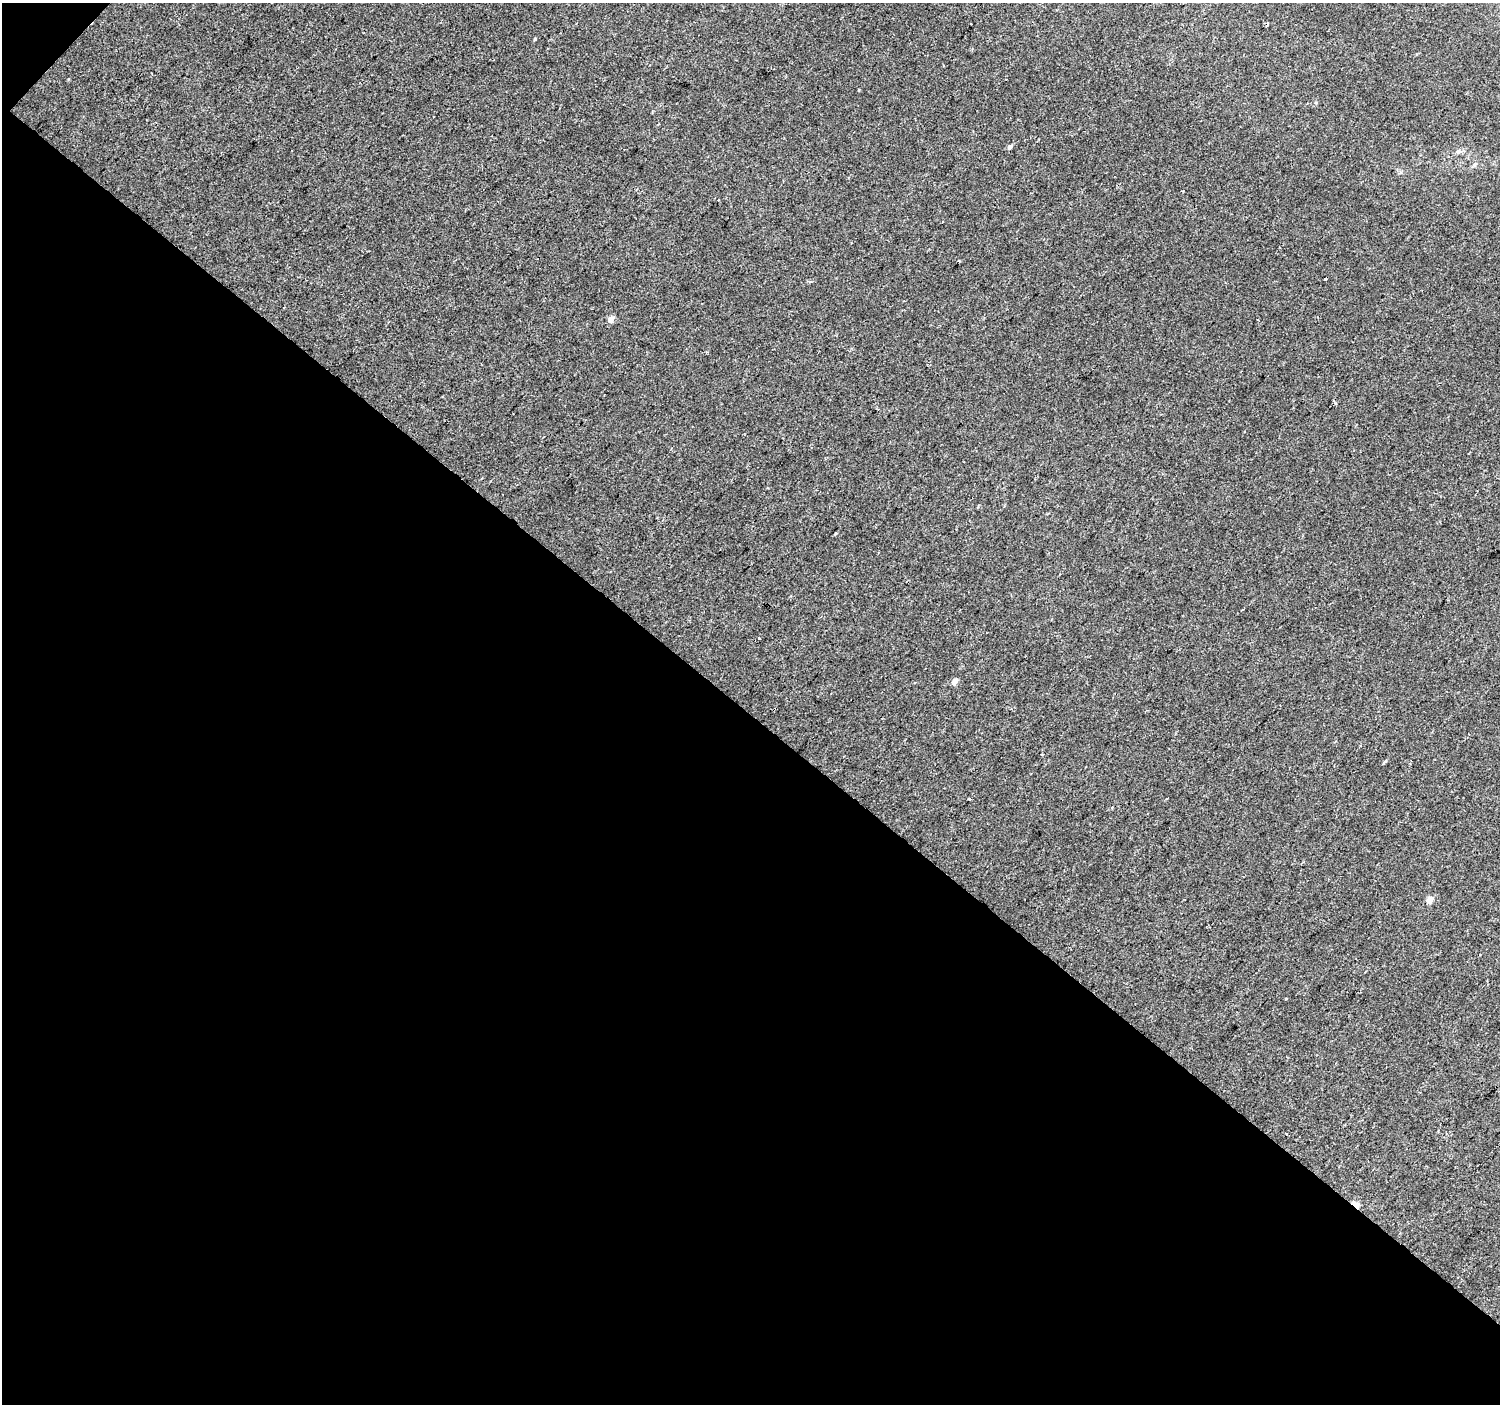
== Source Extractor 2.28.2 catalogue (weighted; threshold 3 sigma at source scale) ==
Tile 3 of 2 x 2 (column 1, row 2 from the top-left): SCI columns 1-1498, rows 109-1510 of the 2996 x 3002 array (HDU 1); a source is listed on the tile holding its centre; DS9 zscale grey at full resolution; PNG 1502 x 1406 px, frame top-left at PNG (2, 3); no overlay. Shown black and unused: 49% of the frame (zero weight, under 2 of 3 exposures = <1% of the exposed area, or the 3 px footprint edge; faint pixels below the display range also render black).
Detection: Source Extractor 2.28.2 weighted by HDU 2 'WHT'; one run over the whole footprint, this tile lists its part. Background 1.40e-04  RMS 0.0041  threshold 0.0182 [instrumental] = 3 sigma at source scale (4.5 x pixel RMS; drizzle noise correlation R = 1.50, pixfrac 1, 0.0396/0.0396 arcsec/px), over >= 5 px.
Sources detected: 17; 5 cosmic-ray / hot-pixel residue — not listed; the other 12 listed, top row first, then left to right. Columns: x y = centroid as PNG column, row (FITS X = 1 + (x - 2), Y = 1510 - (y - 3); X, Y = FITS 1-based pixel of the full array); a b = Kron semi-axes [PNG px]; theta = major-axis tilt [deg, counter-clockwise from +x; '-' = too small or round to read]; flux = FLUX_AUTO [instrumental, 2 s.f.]
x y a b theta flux
535 39 4 3 - 0.45
1010 147 5 4 - 1.4
1458 151 7 5 61 0.92
958 261 4 2 - 0.44
611 319 5 4 - 3.9
759 638 3 2 - 0.4
955 681 5 4 - 3.2
1360 746 3 3 - 0.49
969 799 3 3 - 1.7
1112 807 3 3 - 0.37
1430 899 5 4 - 5.1
1355 1205 9 4 -39 7.2
Overlapping masked pixels (flux is a lower limit): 1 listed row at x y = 1355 1205
Unlisted compact peaks at least as high as the median listed source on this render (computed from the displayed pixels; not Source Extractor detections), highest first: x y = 859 90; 1286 999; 68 79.